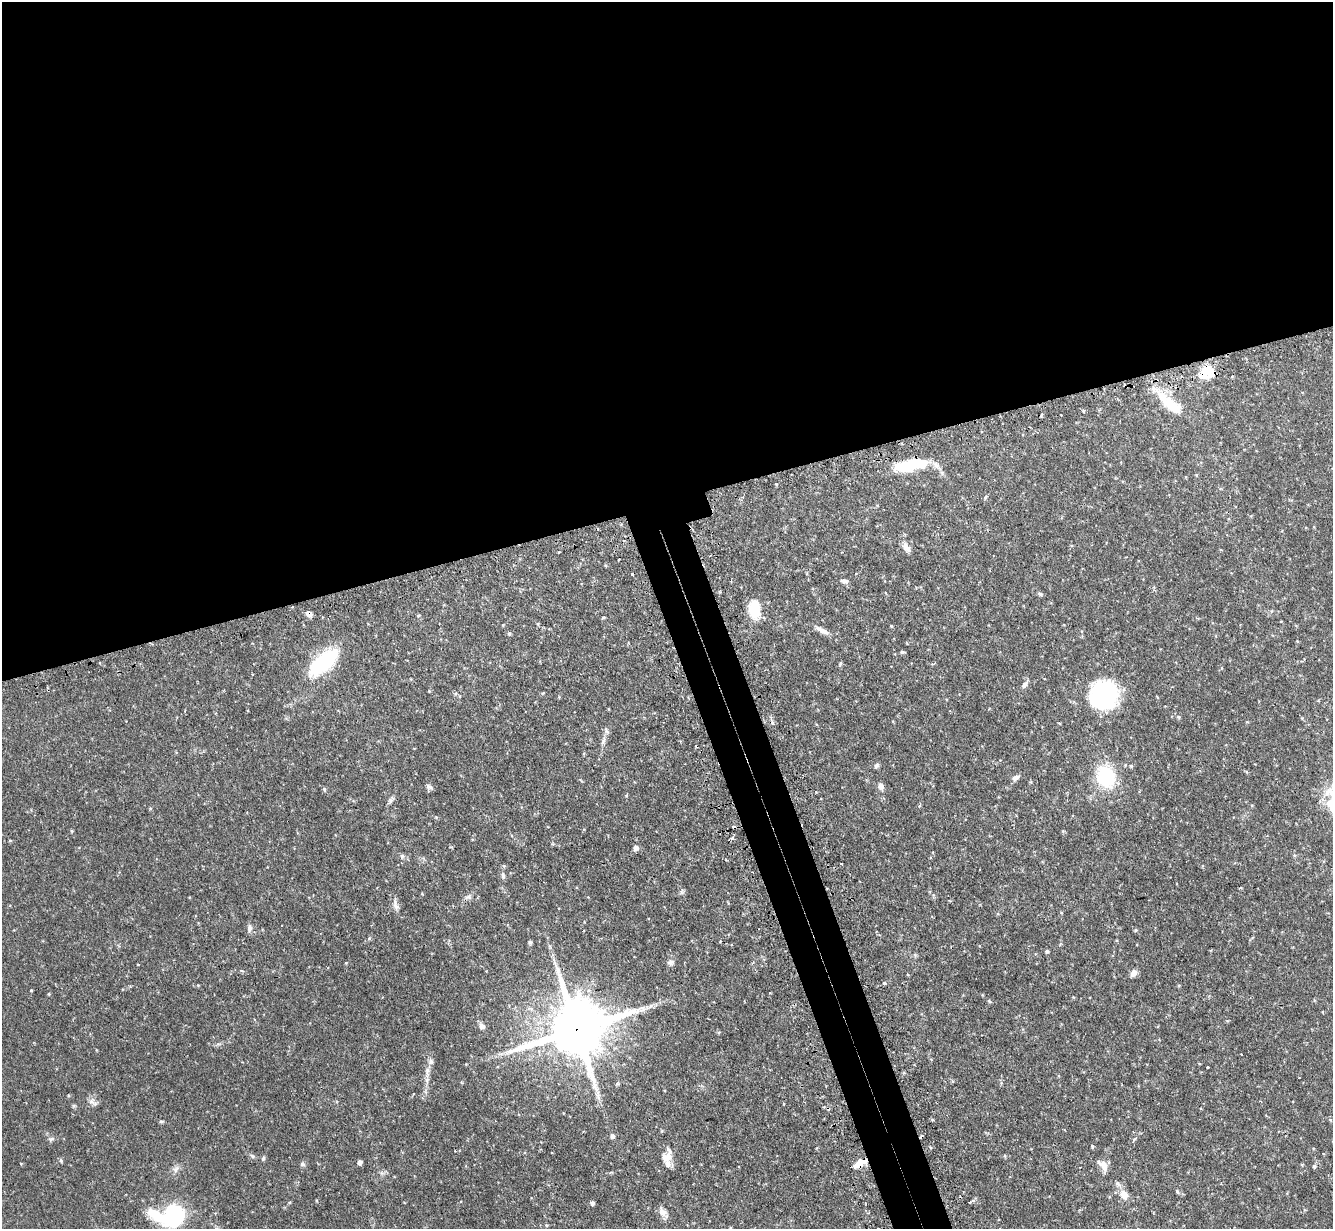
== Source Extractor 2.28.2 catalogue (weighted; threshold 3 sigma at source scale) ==
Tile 2 of 4 x 4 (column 2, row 1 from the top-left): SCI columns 1369-2699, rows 3854-5080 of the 5400 x 5380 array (HDU 1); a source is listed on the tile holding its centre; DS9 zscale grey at full resolution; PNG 1335 x 1231 px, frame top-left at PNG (2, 2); no overlay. Shown black and unused: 43% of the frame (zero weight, under 2 of 3 exposures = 4% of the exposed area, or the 3 px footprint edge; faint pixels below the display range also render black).
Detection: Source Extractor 2.28.2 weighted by HDU 2 'WHT'; one run over the whole footprint, this tile lists its part. Background 0.0818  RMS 0.0055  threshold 0.025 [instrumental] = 3 sigma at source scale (4.5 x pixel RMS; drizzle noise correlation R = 1.50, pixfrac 1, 0.05/0.05 arcsec/px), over >= 5 px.
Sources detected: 107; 1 inside a brighter object's white glare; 6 cosmic-ray / hot-pixel residue — not listed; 7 inside a brighter listed object's ellipse — not listed separately; the other 93 listed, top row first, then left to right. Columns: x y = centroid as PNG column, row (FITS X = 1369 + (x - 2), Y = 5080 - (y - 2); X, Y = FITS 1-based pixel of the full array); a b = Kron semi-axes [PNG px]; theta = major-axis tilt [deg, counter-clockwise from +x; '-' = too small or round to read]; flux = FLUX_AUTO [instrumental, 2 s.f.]
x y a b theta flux
1207 370 18 15 61 10
1171 405 42 15 -39 17
1083 411 5 4 - 0.64
912 463 36 13 19 21
1196 475 5 3 - 0.51
985 497 7 4 69 0.68
906 547 15 7 -60 3.1
619 559 3 2 - 0.44
632 574 3 3 - 4
844 581 9 5 -5 1.5
1040 594 7 4 -28 0.93
754 609 21 13 -85 13
309 614 8 6 -30 2.2
418 615 5 3 - 0.49
603 617 6 3 9 0.57
1281 622 3 2 - 0.53
503 625 3 3 - 0.41
891 626 4 4 - 0.47
821 630 15 6 -35 2.9
509 634 5 4 - 0.68
1297 641 4 3 - 0.46
902 652 5 4 - 1
324 662 32 13 40 49
840 664 6 3 64 0.64
1025 684 11 6 48 1.9
429 691 4 4 - 0.43
1104 695 30 29 - 52
1178 717 5 4 - 0.78
772 723 6 4 -72 1.1
604 740 12 3 75 1.8
876 766 7 5 44 1.2
1131 766 4 4 - 0.72
1106 777 19 16 -67 34
1016 778 9 6 28 2.1
429 787 9 7 -35 1.6
881 787 9 7 -70 2
324 789 5 4 - 0.95
390 801 7 4 71 1.3
1332 805 27 18 -51 14
71 831 5 3 - 0.5
732 838 4 3 - 1.7
636 848 6 6 - 2.2
1294 855 6 3 -71 0.65
402 856 6 6 - 1.1
841 864 3 2 - 0.89
504 866 5 5 - 0.71
503 876 9 5 -78 1.5
682 891 7 4 71 0.92
469 896 10 5 22 1.7
396 906 15 7 -74 2.8
249 928 11 6 89 2
1135 930 5 4 - 0.63
369 938 5 4 - 0.82
530 942 4 4 - 1.1
1047 951 4 4 - 1
671 962 11 7 3 1.7
138 964 3 2 - 0.43
1134 973 9 6 53 2.8
884 983 4 3 - 2.9
1179 985 5 3 - 0.45
31 991 3 3 - 0.91
49 994 4 4 - 0.47
989 1001 7 3 -36 0.65
482 1026 7 6 - 2.1
576 1029 19 16 21 4100
1207 1067 3 3 - 1.3
427 1071 10 6 81 2.3
617 1084 6 3 18 0.66
597 1094 11 6 76 2.1
68 1095 5 3 - 0.44
784 1104 4 3 - 0.45
161 1121 7 3 8 0.66
612 1136 7 6 - 1.1
51 1139 7 5 21 1.1
1092 1146 4 4 - 0.75
667 1157 14 12 29 4.9
263 1158 7 5 69 0.81
61 1160 6 4 -70 0.83
359 1162 4 4 - 2.2
860 1163 16 6 30 5.4
302 1164 7 5 -15 1.1
1103 1165 16 9 -51 4.3
1302 1165 4 4 - 0.51
1314 1167 5 4 - 0.84
176 1169 9 7 67 2.2
1118 1184 12 5 -42 1.9
1177 1191 7 4 -54 0.8
1124 1195 10 7 -62 5.7
969 1202 3 2 - 0.59
592 1203 5 4 - 1.5
663 1212 14 9 -57 3.4
172 1215 21 18 85 49
546 1225 5 4 - 0.57
Overlapping masked pixels (flux is a lower limit): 6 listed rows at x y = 1207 370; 1171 405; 912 463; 309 614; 576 1029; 860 1163
Isophote crosses this tile's border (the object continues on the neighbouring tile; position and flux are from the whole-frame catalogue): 1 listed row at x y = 1332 805
Unlisted compact peaks at least as high as the median listed source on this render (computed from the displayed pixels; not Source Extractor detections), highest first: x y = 91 1102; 253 1156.